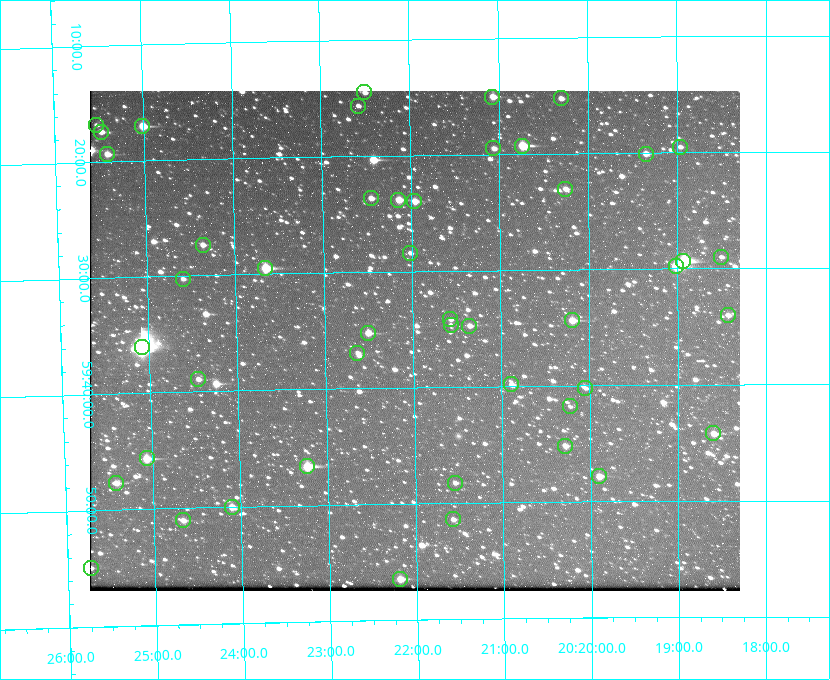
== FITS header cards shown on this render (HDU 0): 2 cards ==
NAXIS1  =                  650 / Width of table row in bytes
NAXIS2  =                  500 / Number of rows in table

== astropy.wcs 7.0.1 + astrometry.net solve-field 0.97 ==
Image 650 x 500 px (HDU 0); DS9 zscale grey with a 90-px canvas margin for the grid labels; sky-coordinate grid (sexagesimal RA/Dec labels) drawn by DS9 from the SOLVED WCS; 47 Tycho-2 reference stars matched to detected sources circled (green)
Header WCS: none
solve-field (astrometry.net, Tycho-2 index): SOLVED blind (the file carries no WCS)
Solved WCS: RA---TAN-SIP/DEC--TAN-SIP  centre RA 20:22:00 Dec +59:36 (305.50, +59.60 deg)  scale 5.17 arcsec/px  FOV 56.0' x 43.1'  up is -179 deg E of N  parity flipped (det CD > 0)
(file carries no celestial WCS; the grid is the blind solution)
Tycho-2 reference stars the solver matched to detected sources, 47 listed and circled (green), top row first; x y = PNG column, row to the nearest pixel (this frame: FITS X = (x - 90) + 1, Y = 500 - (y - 91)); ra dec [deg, ICRS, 3 dp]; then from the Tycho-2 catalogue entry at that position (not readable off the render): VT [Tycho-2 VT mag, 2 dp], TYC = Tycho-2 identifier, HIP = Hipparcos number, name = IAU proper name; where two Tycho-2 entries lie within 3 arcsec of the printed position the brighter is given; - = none
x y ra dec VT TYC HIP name
364 92 305.626 +59.242 11.94 3949-1433-1 - -
492 97 305.267 +59.251 11.19 3949-745-1 - -
561 98 305.075 +59.254 11.10 3949-857-1 - -
358 106 305.645 +59.261 12.19 3949-1327-1 - -
96 125 306.381 +59.280 11.91 3949-849-1 - -
142 126 306.252 +59.284 9.41 3949-1643-1 - -
101 132 306.368 +59.290 11.15 3949-1131-1 - -
522 146 305.185 +59.322 8.95 3949-1869-1 - -
680 147 304.741 +59.325 12.05 3949-499-1 - -
493 148 305.266 +59.325 11.55 3949-717-1 - -
107 154 306.353 +59.322 10.67 3949-467-1 - -
646 154 304.838 +59.335 10.93 3949-1877-1 - -
565 189 305.064 +59.384 11.29 3949-93-1 - -
371 198 305.613 +59.394 10.81 3949-1261-1 - -
398 200 305.535 +59.397 10.37 3949-1383-1 - -
414 201 305.490 +59.400 10.79 3949-1179-1 - -
203 245 306.091 +59.456 11.36 3949-919-1 - -
410 253 305.505 +59.474 11.77 3949-1259-1 - -
721 257 304.626 +59.483 12.57 3949-149-1 - -
683 261 304.733 +59.490 8.93 3949-1451-1 - -
676 266 304.755 +59.496 9.37 3949-615-1 - -
265 268 305.915 +59.492 9.25 3949-1149-1 - -
183 279 306.149 +59.504 12.27 3949-401-1 - -
728 315 304.607 +59.567 11.00 3949-1861-1 - -
450 319 305.394 +59.570 11.70 3949-405-1 - -
572 320 305.049 +59.573 10.18 3949-1099-1 - -
451 325 305.393 +59.578 11.77 3949-137-1 - -
469 326 305.340 +59.579 10.98 3949-39-1 - -
368 333 305.628 +59.588 10.19 3949-1517-1 - -
142 347 306.271 +59.600 6.45 3949-2016-1 100714 -
357 353 305.659 +59.616 11.86 3949-1415-1 - -
198 379 306.113 +59.648 11.13 3949-1837-1 - -
511 384 305.223 +59.664 11.52 3949-1631-1 - -
585 388 305.013 +59.671 12.48 3949-1826-1 - -
570 406 305.057 +59.697 12.28 3949-191-1 - -
713 433 304.649 +59.737 10.61 3949-735-1 - -
565 446 305.073 +59.753 11.06 3949-89-1 - -
147 458 306.265 +59.761 9.71 3949-555-1 - -
307 466 305.808 +59.778 8.73 3949-715-1 100545 -
599 476 304.976 +59.797 11.33 3949-1031-1 - -
116 483 306.354 +59.795 10.50 3949-971-1 - -
455 483 305.387 +59.804 11.49 3949-285-1 - -
232 507 306.026 +59.833 10.93 3949-785-1 - -
453 519 305.395 +59.857 11.71 3949-313-1 - -
183 520 306.165 +59.851 11.26 3949-49-1 - -
91 568 306.434 +59.916 11.17 3949-1155-1 - -
400 579 305.548 +59.941 10.72 3949-815-1 - -